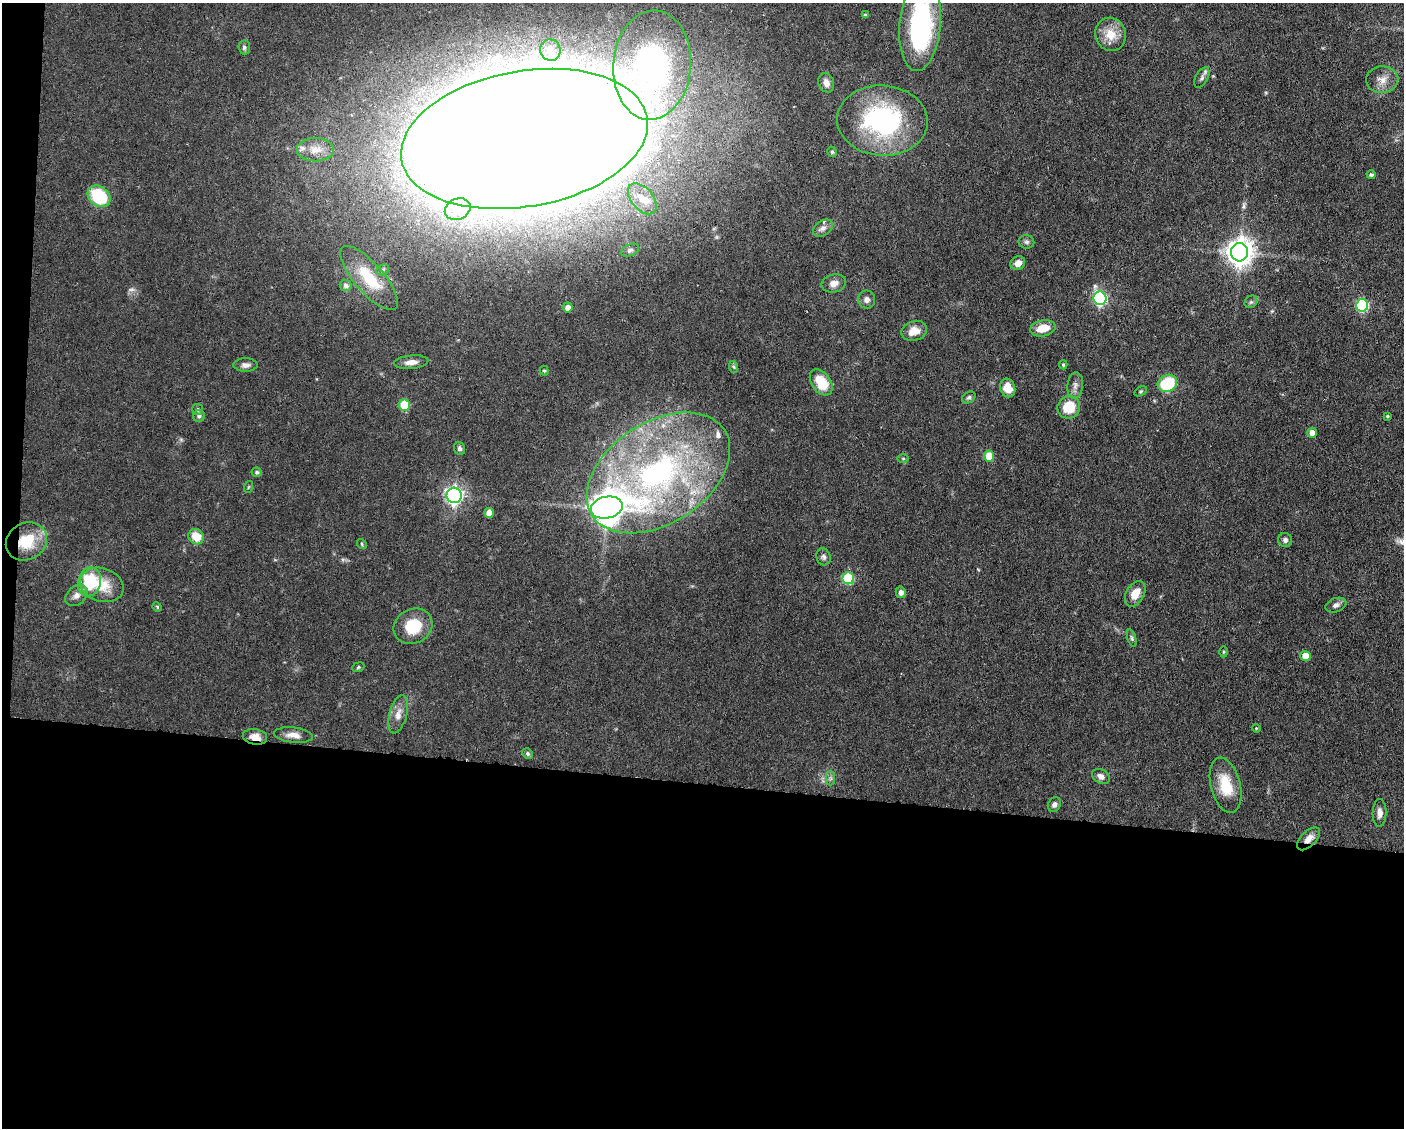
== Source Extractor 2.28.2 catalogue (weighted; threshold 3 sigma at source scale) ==
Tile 10 of 3 x 4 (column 1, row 4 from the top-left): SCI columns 109-1510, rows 1-1126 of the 4529 x 4503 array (HDU 1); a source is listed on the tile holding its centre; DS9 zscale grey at full resolution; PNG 1406 x 1130 px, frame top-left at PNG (2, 3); each listed source drawn as its Kron ellipse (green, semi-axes under 4 px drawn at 4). Shown black and unused: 32% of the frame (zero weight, under 3 of 6 exposures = <1% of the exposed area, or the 3 px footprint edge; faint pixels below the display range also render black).
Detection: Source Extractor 2.28.2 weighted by HDU 2 'WHT'; one run over the whole footprint, this tile lists its part. Background 0.0625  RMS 0.0034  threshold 0.0138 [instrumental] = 3 sigma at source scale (4.09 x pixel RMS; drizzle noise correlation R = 1.36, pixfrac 0.8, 0.05/0.05 arcsec/px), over >= 5 px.
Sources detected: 95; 1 too faint to see at this stretch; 1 inside a brighter object's white glare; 1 long thin detection or spike segment (spike, bleed or trail) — neither listed nor drawn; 4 inside a brighter listed object's ellipse — not listed separately; the other 88 listed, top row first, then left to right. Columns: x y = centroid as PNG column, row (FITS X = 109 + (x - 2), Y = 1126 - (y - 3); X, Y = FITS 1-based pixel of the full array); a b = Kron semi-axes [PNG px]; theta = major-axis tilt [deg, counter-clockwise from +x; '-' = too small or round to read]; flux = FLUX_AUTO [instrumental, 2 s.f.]
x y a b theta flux
865 15 4 3 - 0.51
920 24 47 20 85 49
1111 34 17 15 -68 5.7
244 47 7 6 - 0.77
550 50 11 10 - 2.1
652 65 55 39 86 94
1202 78 11 6 60 1.1
1382 80 16 13 3 3.4
826 83 10 7 -68 2
882 121 45 35 -4 47
524 139 125 68 10 3800
315 150 18 11 -1 4
832 152 5 4 - 0.62
1371 175 4 4 - 0.84
99 196 12 9 -39 18
642 199 18 10 -49 4.4
458 209 13 10 24 4.2
823 228 11 7 33 1.5
1026 242 8 6 -12 0.77
630 250 9 6 24 0.88
1239 252 9 8 - 340
1018 263 7 6 - 2.4
383 270 6 5 - 0.62
369 278 40 14 -49 13
834 283 12 9 15 2.4
346 285 6 5 - 1.2
1100 298 7 6 - 54
867 299 9 8 - 1.4
1251 302 7 5 44 0.67
1362 305 6 6 - 33
568 307 5 5 - 2.2
1043 328 13 8 11 5.4
914 331 13 9 17 3.8
411 362 17 6 5 2.4
245 365 12 7 0 1.4
1063 365 4 4 - 0.43
734 367 6 4 -71 0.5
544 371 5 4 - 0.47
821 382 14 9 -55 7.6
1167 383 10 8 27 16
1075 385 13 8 84 1.7
1008 388 9 7 -71 4.3
1141 391 7 4 31 0.41
969 397 7 5 31 0.71
405 405 5 5 - 13
1069 407 11 11 - 9.2
198 409 5 5 - 0.75
199 416 6 6 - 0.72
1387 416 4 3 - 0.34
1312 433 5 4 - 2.7
459 449 6 5 - 0.85
989 456 5 5 - 6
903 458 5 4 - 0.34
257 472 5 5 - 0.65
658 473 79 50 33 100
248 487 6 3 70 0.35
454 495 8 7 - 100
607 508 16 10 12 610
489 513 5 5 - 3.2
196 537 8 7 - 5.8
1285 540 7 7 - 1.1
26 541 21 18 30 12
362 544 5 4 - 0.42
823 557 8 7 - 0.93
848 578 6 6 - 20
90 582 15 11 78 17
102 585 22 16 -18 9
901 592 6 5 - 1.6
1135 594 14 9 61 4.6
76 596 12 9 41 2
1336 605 11 7 21 1.3
157 607 5 4 - 0.38
413 626 20 17 28 10
1132 638 9 4 -72 0.68
1223 652 5 3 - 0.34
1306 656 5 5 - 4.8
358 667 6 4 23 0.47
398 714 20 8 75 3.1
1256 728 4 3 - 0.27
293 735 19 7 -7 2.7
255 737 12 7 -8 3.1
528 754 5 5 - 0.69
1101 776 9 6 -31 1.8
831 778 7 4 -90 0.72
1226 785 28 14 -75 9.7
1054 804 7 6 - 1.1
1379 813 14 7 88 1.9
1308 839 14 7 45 2.7
Overlapping masked pixels (flux is a lower limit): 3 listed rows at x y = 26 541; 255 737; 1308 839
Isophote crosses this tile's border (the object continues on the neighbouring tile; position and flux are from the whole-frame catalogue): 2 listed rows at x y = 920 24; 524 139